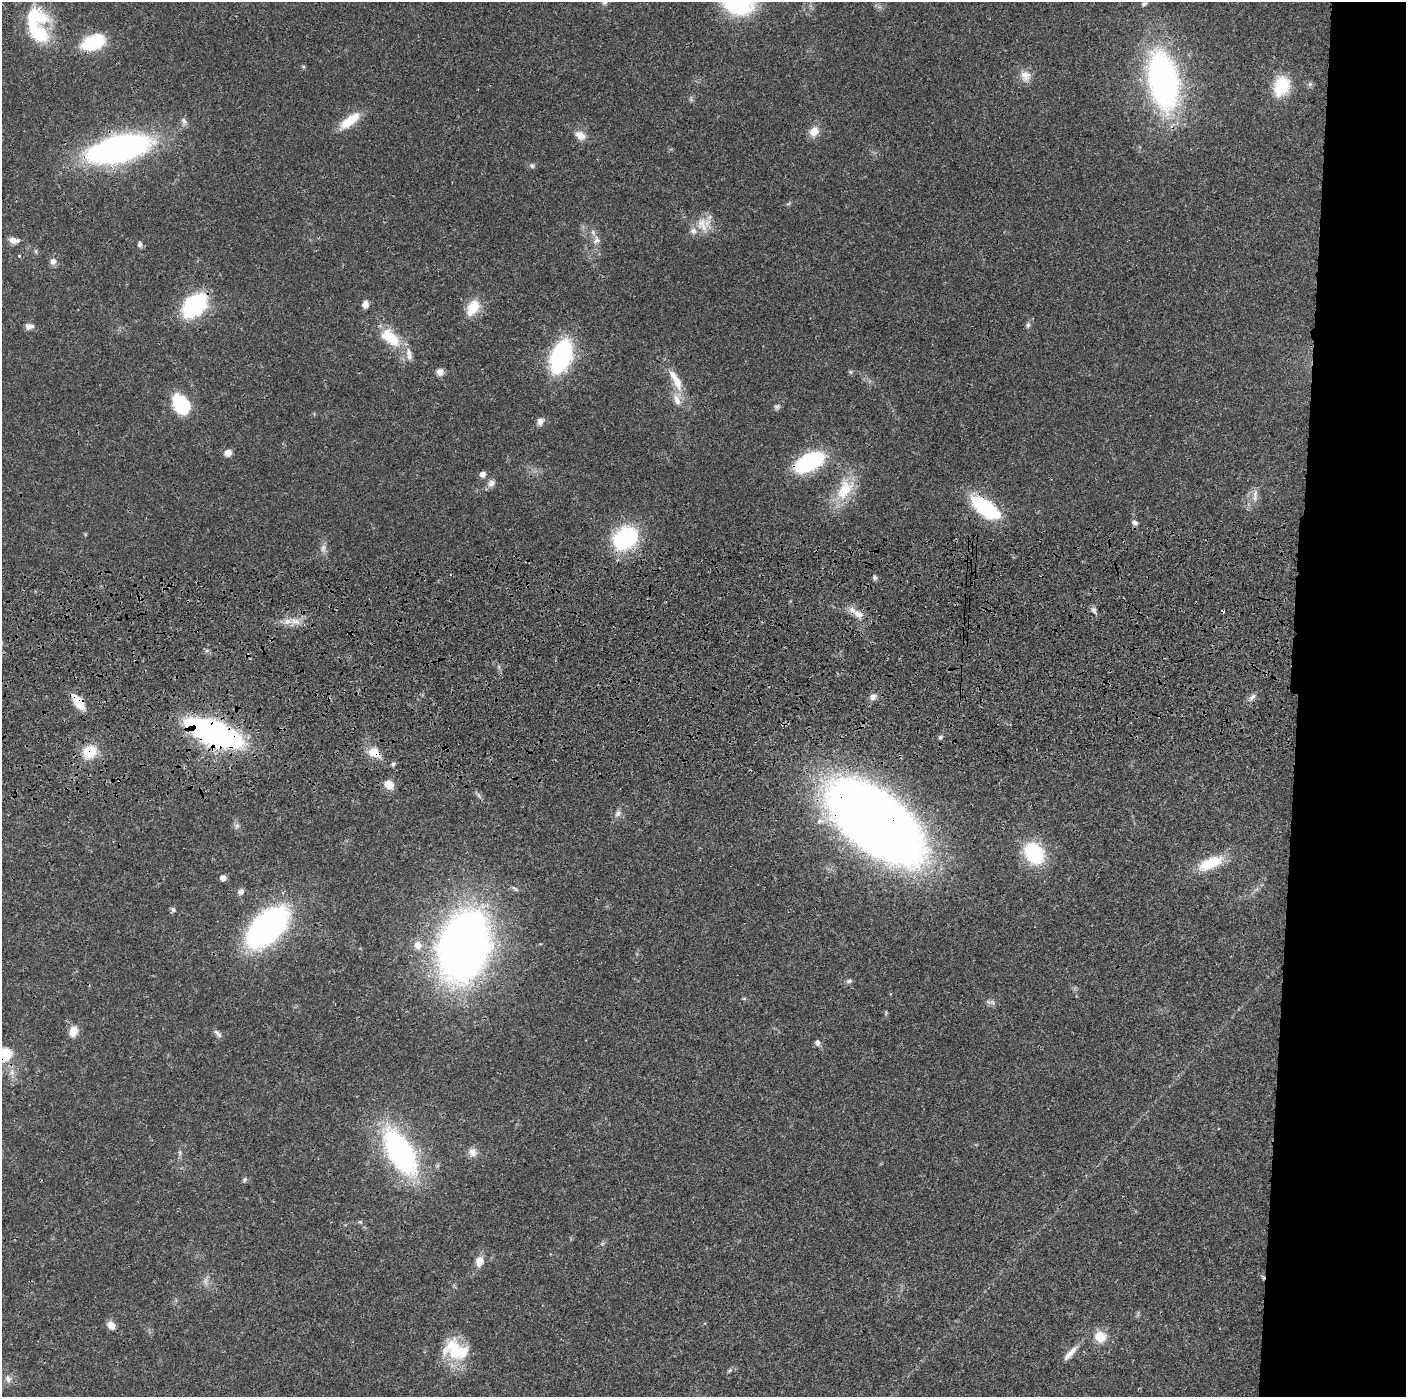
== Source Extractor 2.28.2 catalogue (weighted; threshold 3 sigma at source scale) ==
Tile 6 of 3 x 3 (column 3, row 2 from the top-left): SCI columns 2822-4225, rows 1513-2907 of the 4236 x 4418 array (HDU 1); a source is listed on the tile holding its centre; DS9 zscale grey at full resolution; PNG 1408 x 1399 px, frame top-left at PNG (2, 2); no overlay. Shown black and unused: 8% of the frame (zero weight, under 3 of 4 exposures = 6% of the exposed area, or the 3 px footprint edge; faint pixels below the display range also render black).
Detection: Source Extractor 2.28.2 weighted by HDU 2 'WHT'; one run over the whole footprint, this tile lists its part. Background 0.0183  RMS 0.0022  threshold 0.00972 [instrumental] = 3 sigma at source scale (4.5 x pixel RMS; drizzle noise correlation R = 1.50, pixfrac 1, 0.05/0.05 arcsec/px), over >= 5 px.
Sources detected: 97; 1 too faint to see at this stretch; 1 inside a brighter object's white glare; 1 cosmic-ray / hot-pixel residue — not listed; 8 inside a brighter listed object's ellipse — not listed separately; the other 86 listed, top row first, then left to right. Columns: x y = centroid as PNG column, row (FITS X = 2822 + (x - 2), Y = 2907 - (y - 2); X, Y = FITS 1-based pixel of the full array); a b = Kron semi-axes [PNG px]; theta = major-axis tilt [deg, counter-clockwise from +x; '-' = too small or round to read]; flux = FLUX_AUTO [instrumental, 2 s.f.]
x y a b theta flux
1144 4 9 6 32 0.59
39 34 28 17 -44 9.6
93 42 18 10 23 18
1025 76 15 13 -69 2.3
1163 81 47 23 -80 79
1310 84 7 6 - 0.49
1281 86 25 18 70 7.5
184 121 11 6 -56 0.8
350 121 26 10 37 5.3
814 131 12 10 57 2.5
580 135 15 9 -30 2
118 149 43 18 13 98
532 166 7 6 - 0.48
788 204 7 4 19 0.31
701 223 19 12 60 3.4
13 240 10 7 -46 1.2
596 240 12 9 53 1.3
140 244 7 6 - 0.67
53 261 9 8 - 1
194 305 17 11 45 39
365 305 7 6 - 1.5
473 307 19 11 62 5.3
1028 325 8 6 78 0.56
29 326 11 7 4 1
391 338 25 13 -40 7.5
561 356 25 14 69 38
440 372 9 8 - 1.2
851 372 6 4 -90 0.31
677 382 25 11 -72 3.7
181 404 19 13 -50 14
777 407 8 6 22 0.57
540 421 11 8 68 1.1
228 453 8 7 - 1.4
809 462 22 11 28 29
482 474 5 5 - 1.5
491 483 10 9 - 1.1
845 490 32 19 58 7.8
1255 493 12 7 -88 1.2
986 508 30 13 -37 20
1135 522 8 6 -23 0.67
625 538 31 25 39 17
323 548 13 6 90 1.1
875 578 7 5 -58 0.48
1094 610 9 6 -62 0.7
858 614 12 8 -27 1.7
294 621 17 7 -18 1.9
873 697 10 8 34 1.1
1252 697 12 6 42 0.86
78 702 20 9 -54 4.2
214 733 33 13 -21 120
940 737 6 5 - 0.43
90 752 17 14 45 5.3
374 753 17 12 -24 3
393 764 5 5 - 0.4
389 784 10 8 -26 2.7
479 796 10 4 -60 0.52
618 813 10 7 50 0.94
875 822 80 39 -39 330
237 826 7 6 - 0.58
1034 853 23 18 -54 14
1210 863 31 13 23 7.2
223 878 5 5 - 1.3
241 891 8 7 - 0.82
173 910 7 6 - 0.51
267 927 38 20 44 71
540 944 4 3 - 0.22
418 945 8 7 - 2.4
463 946 45 32 75 210
849 981 9 5 15 0.52
73 1031 13 10 73 2.2
218 1033 13 5 -48 0.72
817 1043 7 6 - 0.83
4 1054 16 13 20 6.9
180 1152 9 3 -84 0.45
400 1152 46 21 -59 47
473 1152 12 11 - 1.5
245 1180 7 6 - 0.41
360 1222 6 4 0 0.3
479 1261 13 9 74 2
1263 1277 7 3 -45 0.39
111 1325 10 8 -49 1.7
1100 1337 12 11 - 3.9
456 1350 34 22 -21 9.7
1071 1352 25 7 48 1.9
730 1370 7 4 32 0.4
8 1379 10 7 -56 1
Overlapping masked pixels (flux is a lower limit): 12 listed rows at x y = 118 149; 194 305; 809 462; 986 508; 78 702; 214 733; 90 752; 374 753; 875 822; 463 946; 4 1054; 1263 1277
Isophote crosses this tile's border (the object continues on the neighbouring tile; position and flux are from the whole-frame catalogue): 1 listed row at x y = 4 1054